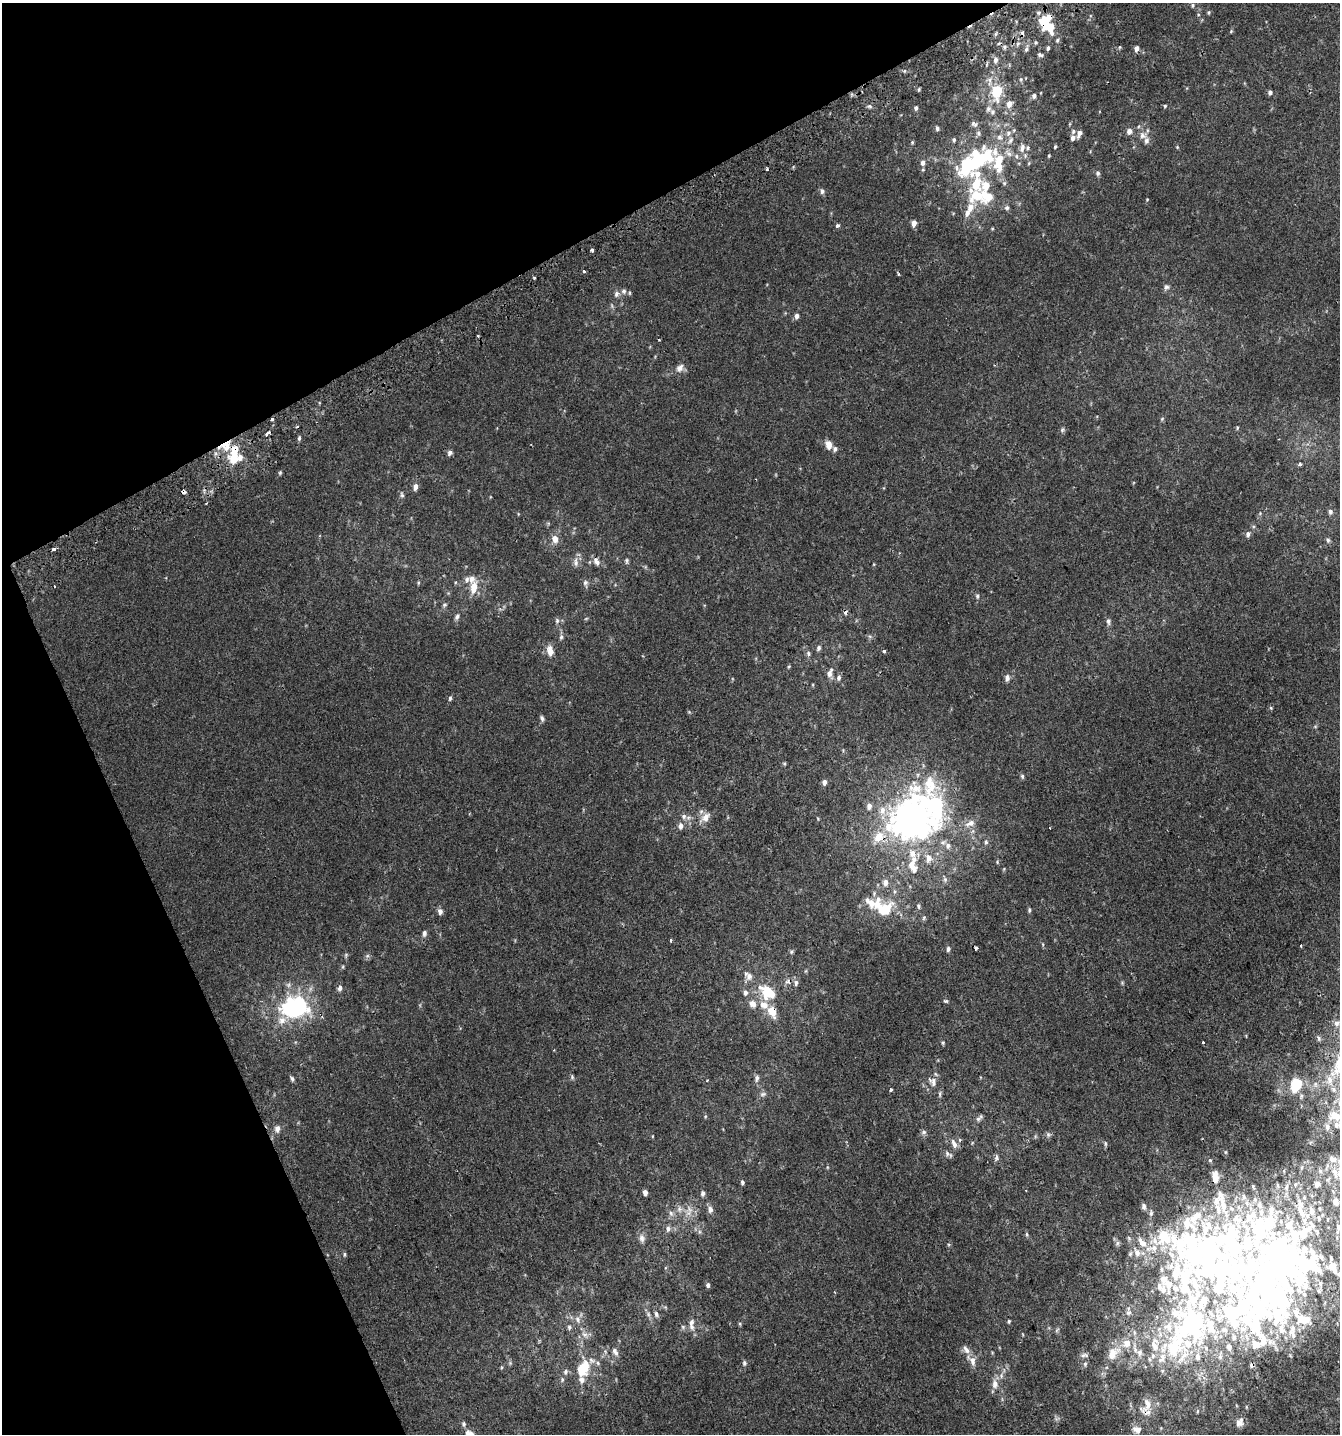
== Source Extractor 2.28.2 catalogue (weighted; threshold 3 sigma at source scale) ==
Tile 5 of 4 x 4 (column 1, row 2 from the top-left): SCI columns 175-1512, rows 2903-4334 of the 5641 x 5808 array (HDU 1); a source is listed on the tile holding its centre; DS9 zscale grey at full resolution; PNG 1342 x 1436 px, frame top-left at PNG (2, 3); no overlay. Shown black and unused: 24% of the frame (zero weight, under 2 of 3 exposures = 2% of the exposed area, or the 3 px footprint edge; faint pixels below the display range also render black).
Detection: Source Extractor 2.28.2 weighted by HDU 2 'WHT'; one run over the whole footprint, this tile lists its part. Background 0.00169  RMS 0.003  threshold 0.0136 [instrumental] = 3 sigma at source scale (4.5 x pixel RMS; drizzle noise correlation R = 1.50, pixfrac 1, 0.0396/0.0396 arcsec/px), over >= 5 px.
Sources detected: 318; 18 inside a brighter object's white glare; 9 cosmic-ray / hot-pixel residue — not listed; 86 inside a brighter listed object's ellipse — not listed separately; the other 205 listed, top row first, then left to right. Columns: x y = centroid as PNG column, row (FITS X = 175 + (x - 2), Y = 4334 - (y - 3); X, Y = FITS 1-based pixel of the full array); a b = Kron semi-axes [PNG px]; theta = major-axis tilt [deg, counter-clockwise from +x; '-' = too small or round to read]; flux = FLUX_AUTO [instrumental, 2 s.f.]
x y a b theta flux
1193 5 6 4 88 0.4
1209 12 6 4 83 0.34
1043 22 13 11 21 5.5
1057 40 6 5 - 0.49
1036 42 6 4 -89 0.38
1004 47 5 5 - 0.54
1048 48 6 4 75 0.53
1136 48 6 5 - 1.4
1026 49 10 5 75 0.86
1040 55 7 5 -19 0.63
995 60 8 6 78 1
1021 79 6 5 - 0.48
989 81 15 7 -88 1.8
919 89 5 3 - 0.32
997 92 14 11 78 9.1
1270 92 5 5 - 0.71
1034 96 6 5 - 0.81
1009 104 8 7 - 1.7
869 106 6 4 -17 0.49
1165 106 5 4 - 0.31
916 108 5 4 - 0.56
988 109 9 6 54 0.87
974 124 10 6 -31 0.89
937 128 5 4 - 0.59
1129 131 7 6 - 1.5
1008 133 8 7 - 1.3
1079 134 9 4 68 1.2
1143 135 11 9 -39 1.7
1073 138 7 6 - 0.99
954 140 5 4 - 0.46
1010 140 9 6 51 1.1
912 142 4 4 - 0.31
1055 147 4 3 - 0.39
1177 147 5 4 - 0.28
1022 148 14 8 75 2
1049 156 4 3 - 0.26
982 158 34 30 0 23
923 163 6 6 - 1
1029 163 5 3 - 0.31
923 170 5 3 - 0.27
1098 173 6 6 - 0.62
822 191 8 5 -76 0.74
977 196 27 13 -30 7.5
1147 199 3 3 - 0.22
1007 208 7 6 - 0.68
969 209 28 8 68 5
914 223 6 4 81 1.9
837 226 3 3 - 1.2
592 250 3 3 - 1.4
584 272 3 3 - 1.7
898 274 5 3 - 0.3
534 278 3 2 - 0.36
1166 287 8 7 - 0.81
624 291 8 8 - 1.1
797 316 6 5 - 1
659 340 3 2 - 0.24
680 368 12 9 54 1.6
1162 419 6 5 - 0.4
1237 428 5 3 - 0.28
1062 430 7 5 57 0.52
267 434 4 3 - 3.1
299 438 6 4 86 0.48
828 444 8 6 -82 2.8
227 447 13 10 41 3.8
835 449 7 6 - 0.79
449 453 7 6 - 0.77
234 458 11 10 - 5.9
1300 465 5 4 - 0.44
280 473 6 4 70 0.36
415 487 8 5 78 1.3
183 492 4 4 - 2.5
402 495 7 5 -65 0.56
206 503 3 2 - 0.25
1330 512 7 6 - 0.82
1248 534 7 5 74 0.93
555 539 10 8 -81 2.1
1328 540 7 5 -71 0.64
53 549 4 3 - 7.4
627 560 8 4 -90 0.51
596 561 12 7 -59 1.5
576 562 14 6 -85 1.3
467 579 8 6 66 0.86
418 583 6 4 72 0.29
585 583 8 7 - 0.79
474 588 15 8 82 3.6
977 596 5 4 - 0.46
445 605 6 5 - 0.45
457 617 8 5 69 0.72
557 621 7 5 71 0.62
1108 621 8 6 -88 0.84
561 637 6 5 - 0.62
819 648 8 5 68 0.68
550 651 12 8 -79 2.5
884 651 3 3 - 1.3
808 653 7 5 -73 0.63
789 666 5 3 - 0.25
830 673 13 6 67 1.5
1007 677 7 6 - 1.2
839 678 7 5 77 0.84
450 698 7 4 80 0.5
1271 708 5 4 - 0.32
542 718 8 5 -73 0.69
1315 726 6 4 0 0.34
824 782 6 5 - 1.1
933 806 113 65 20 100
684 816 8 7 - 1.1
705 818 15 9 48 2.6
681 826 8 6 86 1.3
1050 828 2 2 - 0.29
945 879 8 6 -89 0.74
885 882 8 7 - 1.7
918 906 7 5 -75 0.55
884 909 21 17 23 9.1
1029 910 5 4 - 0.47
440 911 7 6 - 1
924 917 7 4 59 0.44
424 933 8 5 75 0.86
671 940 3 3 - 0.95
1301 946 3 3 - 0.47
948 949 6 5 - 0.69
791 952 5 5 - 0.42
367 956 6 4 18 0.47
749 976 10 9 - 1.6
796 983 8 6 87 0.83
1122 983 6 3 74 0.33
340 988 8 6 81 0.9
769 993 27 17 -22 8.3
946 1001 6 4 -16 0.45
753 1004 10 9 - 2
293 1007 23 18 13 40
1203 1042 3 3 - 0.87
943 1043 5 4 - 0.35
572 1077 7 5 -71 0.47
757 1078 8 6 78 0.92
292 1079 7 5 -67 0.57
707 1080 4 2 - 0.22
1330 1080 14 8 -81 2.5
933 1081 14 11 -61 2.3
1296 1085 12 8 76 11
891 1090 3 3 - 1.1
763 1094 9 6 10 0.8
1335 1116 18 12 -25 4.8
979 1118 12 5 43 0.88
1327 1127 8 5 -79 1
277 1129 9 7 86 1.3
924 1132 8 6 15 0.7
1048 1134 7 6 - 0.63
954 1144 13 6 -65 1.6
1105 1144 7 4 -73 0.43
948 1154 13 6 -31 0.89
996 1157 9 5 88 0.76
1210 1160 4 4 - 0.3
1335 1172 18 6 -73 2.2
742 1182 5 4 - 0.58
645 1192 5 4 - 1.5
703 1193 7 5 85 0.82
1144 1206 8 5 -81 0.89
679 1209 8 8 - 1.2
689 1209 10 7 -75 1.8
710 1209 8 6 -84 1.3
671 1213 8 6 -69 0.89
1263 1226 84 75 70 68
1338 1227 7 5 -83 0.81
668 1229 8 6 86 0.99
1027 1234 6 4 -89 0.39
1164 1236 19 17 -34 9.7
642 1238 11 7 -79 1.3
1142 1242 18 9 -48 3.2
1137 1253 10 7 -65 1.6
344 1254 6 4 83 0.41
1333 1267 16 14 -46 4.2
708 1285 6 4 -87 0.71
1129 1312 8 7 - 1
1239 1312 172 118 -2 190
648 1314 7 4 -72 0.6
656 1314 8 5 -66 0.77
577 1319 9 7 -67 1.2
1305 1319 14 12 14 3.4
1009 1321 5 3 - 0.37
691 1324 18 7 -87 1.7
740 1324 6 3 -72 0.31
569 1327 6 5 - 0.55
683 1327 5 4 - 0.42
1187 1328 99 50 64 100
1293 1328 13 8 86 1.9
1281 1329 12 7 -84 1.7
1057 1330 7 4 53 0.44
584 1335 10 7 -38 1.4
615 1352 12 6 -60 1.1
1113 1354 20 12 52 4.9
1084 1355 11 5 3 0.85
972 1361 17 9 -57 2.3
510 1363 5 5 - 0.42
744 1363 6 5 - 0.62
1085 1364 7 5 90 0.68
583 1369 15 10 64 8.6
565 1372 8 6 63 0.77
1001 1375 7 5 -80 0.75
562 1379 6 5 - 0.48
995 1384 12 8 -87 2
1198 1411 6 3 70 0.32
1240 1422 12 10 64 1.8
464 1424 8 6 -89 0.66
1137 1429 11 8 -15 1.8
467 1432 8 6 83 1.1
Overlapping masked pixels (flux is a lower limit): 4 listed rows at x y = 1043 22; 234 458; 183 492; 1187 1328
Isophote crosses this tile's border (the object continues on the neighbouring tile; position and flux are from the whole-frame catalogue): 2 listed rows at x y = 1338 1227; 1239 1312